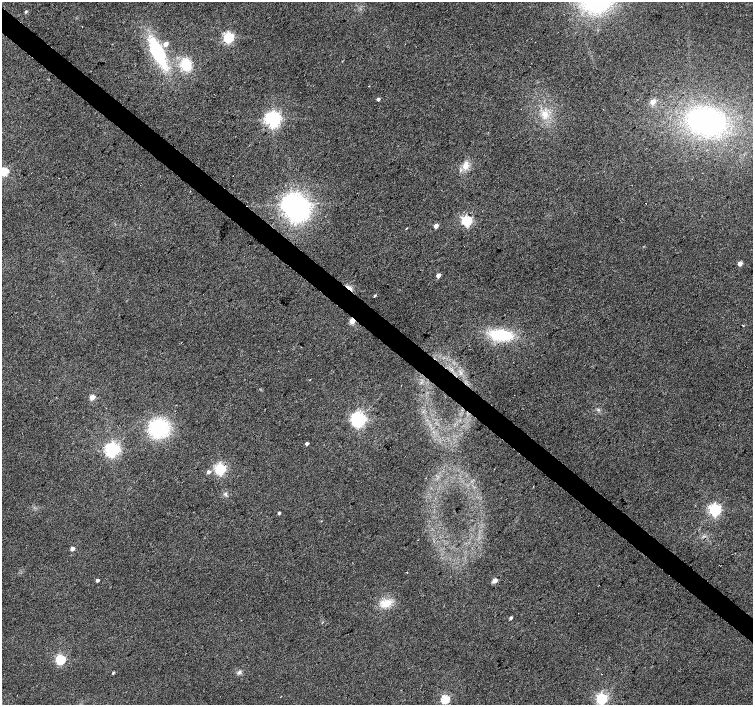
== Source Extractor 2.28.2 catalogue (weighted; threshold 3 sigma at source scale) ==
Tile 11 of 4 x 4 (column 3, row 3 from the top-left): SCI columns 3010-4511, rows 1642-3047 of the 6013 x 6028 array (HDU 1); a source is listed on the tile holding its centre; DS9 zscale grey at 2 x 2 block average (1 PNG px = mean of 2 x 2 image px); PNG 755 x 707 px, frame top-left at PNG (2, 2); no overlay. Shown black and unused: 4% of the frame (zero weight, under 2 of 3 exposures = <1% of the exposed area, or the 3 px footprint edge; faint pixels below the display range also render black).
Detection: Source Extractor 2.28.2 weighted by HDU 2 'WHT'; one run over the whole footprint, this tile lists its part. Background 0.0342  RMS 0.0086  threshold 0.0388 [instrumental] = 3 sigma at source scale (4.5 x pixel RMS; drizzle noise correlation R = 1.50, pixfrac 1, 0.0396/0.0396 arcsec/px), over >= 5 px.
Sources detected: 52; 1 inside a brighter object's white glare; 2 cosmic-ray / hot-pixel residue — not listed; the other 49 listed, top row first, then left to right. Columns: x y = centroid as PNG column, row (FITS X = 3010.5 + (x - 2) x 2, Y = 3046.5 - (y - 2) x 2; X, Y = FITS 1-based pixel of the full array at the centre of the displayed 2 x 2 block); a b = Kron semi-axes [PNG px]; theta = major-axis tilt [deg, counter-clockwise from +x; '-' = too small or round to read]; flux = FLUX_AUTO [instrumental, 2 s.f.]
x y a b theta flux
596 2 30 23 6 220
26 11 3 3 - 3.1
82 26 2 2 - 1.7
228 38 4 3 - 270
535 42 2 2 - 2.1
166 44 3 3 - 16
158 52 27 11 -65 160
186 64 12 10 -73 51
378 99 3 2 - 5.2
653 102 3 3 - 30
545 114 10 9 - 21
273 119 4 4 - 930
707 121 31 22 -16 400
466 166 11 7 74 18
4 172 3 3 - 110
646 203 2 2 - 1.3
291 204 5 5 - 1200
467 221 4 3 - 280
436 226 3 2 - 17
406 228 3 2 - 1.2
740 263 3 3 - 23
438 275 3 2 - 15
349 288 10 3 -38 11
375 296 4 2 - 2.1
352 321 3 3 - 32
501 335 24 11 -5 97
310 380 2 2 - 1.5
92 397 3 3 - 30
598 410 4 3 - 2.4
358 420 5 4 - 740
159 429 17 15 13 150
307 444 3 2 - 7.3
112 450 5 4 - 640
220 469 4 3 - 310
208 472 3 3 - 7.3
225 494 5 4 - 3.8
715 510 4 4 - 430
279 513 2 2 - 4.5
72 549 3 3 - 14
407 572 2 2 - 0.82
97 580 3 2 - 5.6
495 580 3 3 - 28
386 603 13 8 21 31
511 618 3 2 - 4.6
60 660 4 4 - 190
239 672 6 4 36 4.8
113 673 3 2 - 2.5
445 699 3 3 - 150
602 699 4 4 - 310
Overlapping masked pixels (flux is a lower limit): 2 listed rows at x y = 349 288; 352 321
Isophote crosses this tile's border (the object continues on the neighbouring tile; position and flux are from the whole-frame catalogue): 3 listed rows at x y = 596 2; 4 172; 602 699